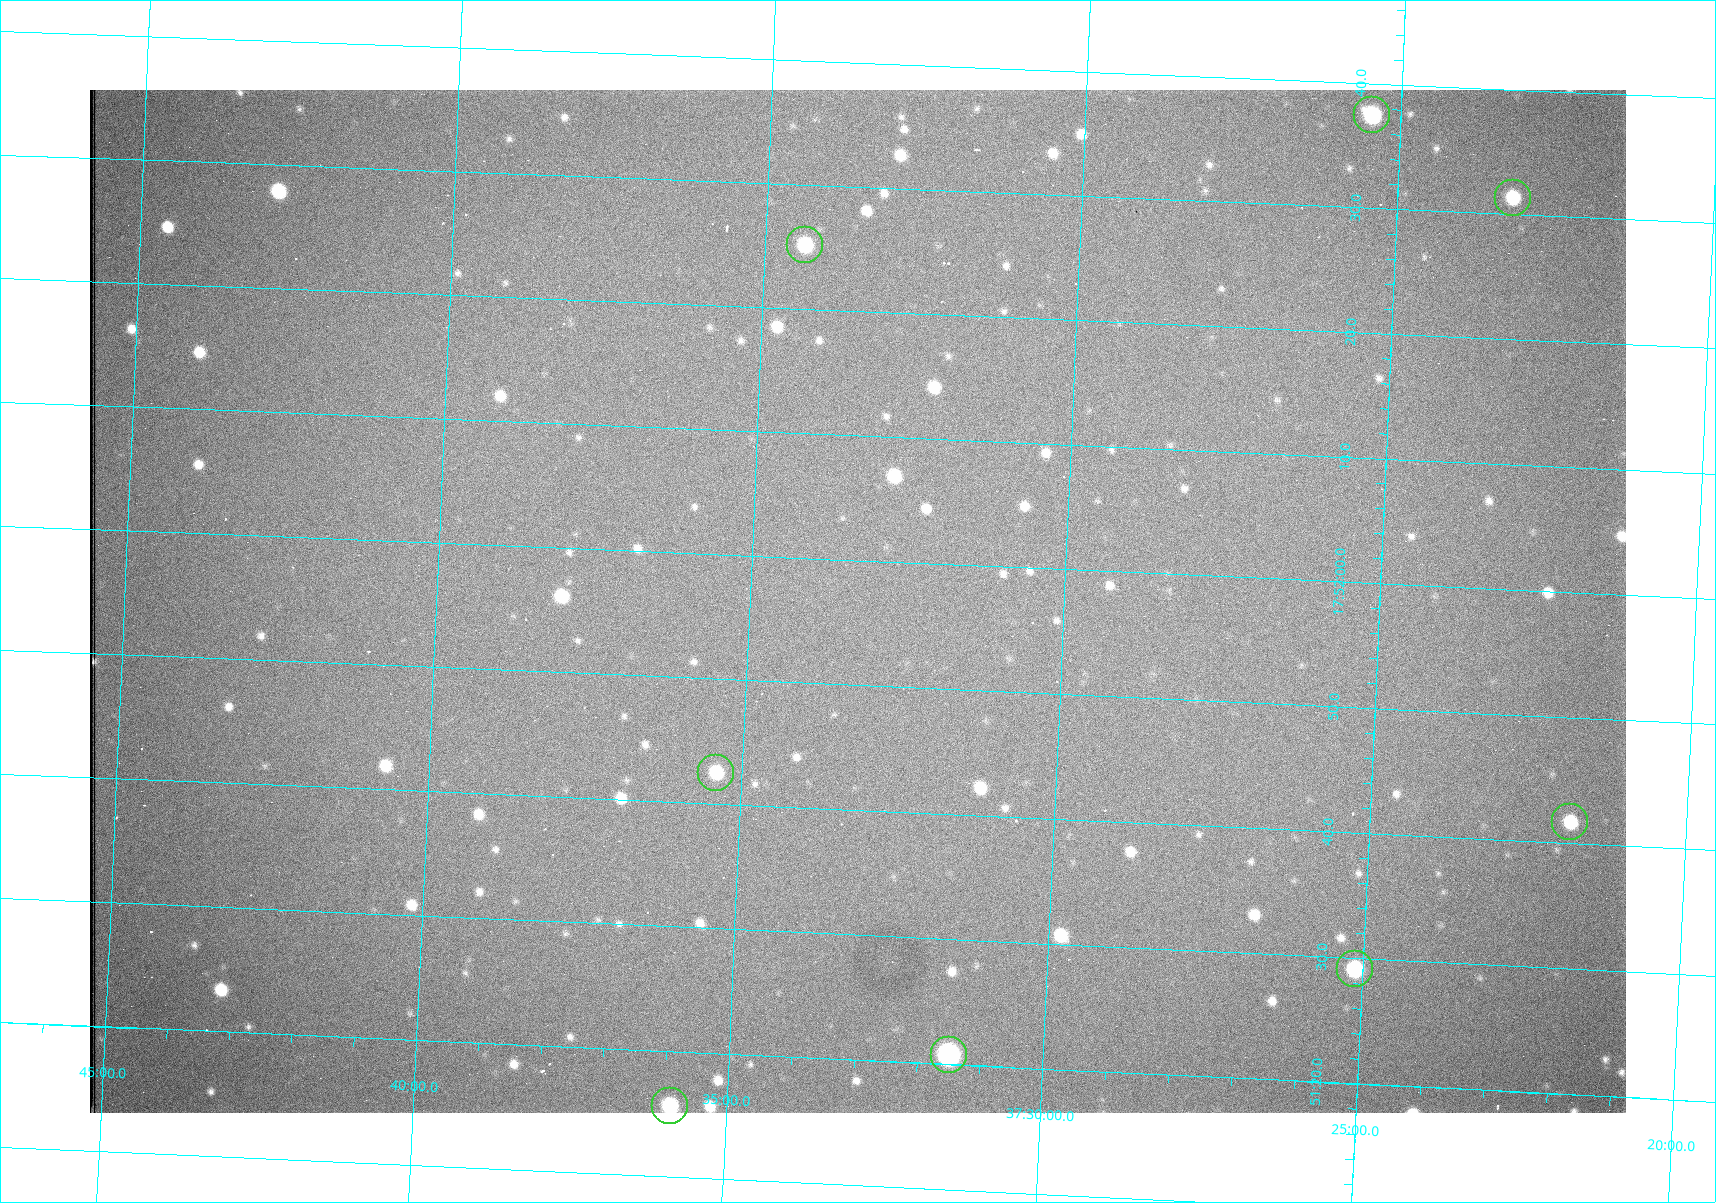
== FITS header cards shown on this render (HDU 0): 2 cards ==
NAXIS1  =                 1536 /fastest changing axis
NAXIS2  =                 1023 /next to fastest changing axis

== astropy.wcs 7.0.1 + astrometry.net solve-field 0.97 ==
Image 1536 x 1023 px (HDU 0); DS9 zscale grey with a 90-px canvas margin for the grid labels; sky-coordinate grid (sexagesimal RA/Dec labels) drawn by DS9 from the SOLVED WCS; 8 Tycho-2 reference stars matched to detected sources circled (green)
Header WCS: RA---TAN/DEC--TAN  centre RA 17:51:57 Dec +37:33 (267.99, +37.55 deg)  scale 0.958 arcsec/px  FOV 24.5' x 16.3'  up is +87 deg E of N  parity flipped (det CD > 0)
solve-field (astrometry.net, Tycho-2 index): VERIFIED the header's WCS against the Tycho-2 star catalogue (8 matches, 0 conflicts) and refined it, rather than solving blind
Solved WCS: RA---TAN-SIP/DEC--TAN-SIP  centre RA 17:51:57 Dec +37:33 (267.99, +37.55 deg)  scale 0.956 arcsec/px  FOV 24.5' x 16.3'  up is +87 deg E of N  parity flipped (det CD > 0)
The solver's refit moves the header's centre by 0.99 arcsec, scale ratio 0.9977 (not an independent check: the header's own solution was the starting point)
Tycho-2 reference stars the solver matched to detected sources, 8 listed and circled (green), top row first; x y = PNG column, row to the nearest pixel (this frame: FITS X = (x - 90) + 1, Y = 1023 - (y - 90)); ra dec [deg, ICRS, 3 dp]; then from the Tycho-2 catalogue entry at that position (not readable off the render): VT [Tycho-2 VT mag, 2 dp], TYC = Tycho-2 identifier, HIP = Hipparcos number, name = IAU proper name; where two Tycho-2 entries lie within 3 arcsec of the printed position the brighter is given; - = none
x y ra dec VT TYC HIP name
1372 115 268.156 +37.424 11.25 2620-712-1 - -
1513 198 268.131 +37.386 12.62 2620-526-1 - -
805 245 268.105 +37.573 11.82 3089-995-1 - -
716 773 267.927 +37.590 11.84 3089-1137-1 - -
1570 822 267.924 +37.364 11.94 2620-391-1 - -
1355 969 267.871 +37.419 11.35 2620-812-1 - -
949 1055 267.836 +37.525 9.96 3089-889-1 - -
670 1106 267.815 +37.598 11.54 3089-1081-1 - -